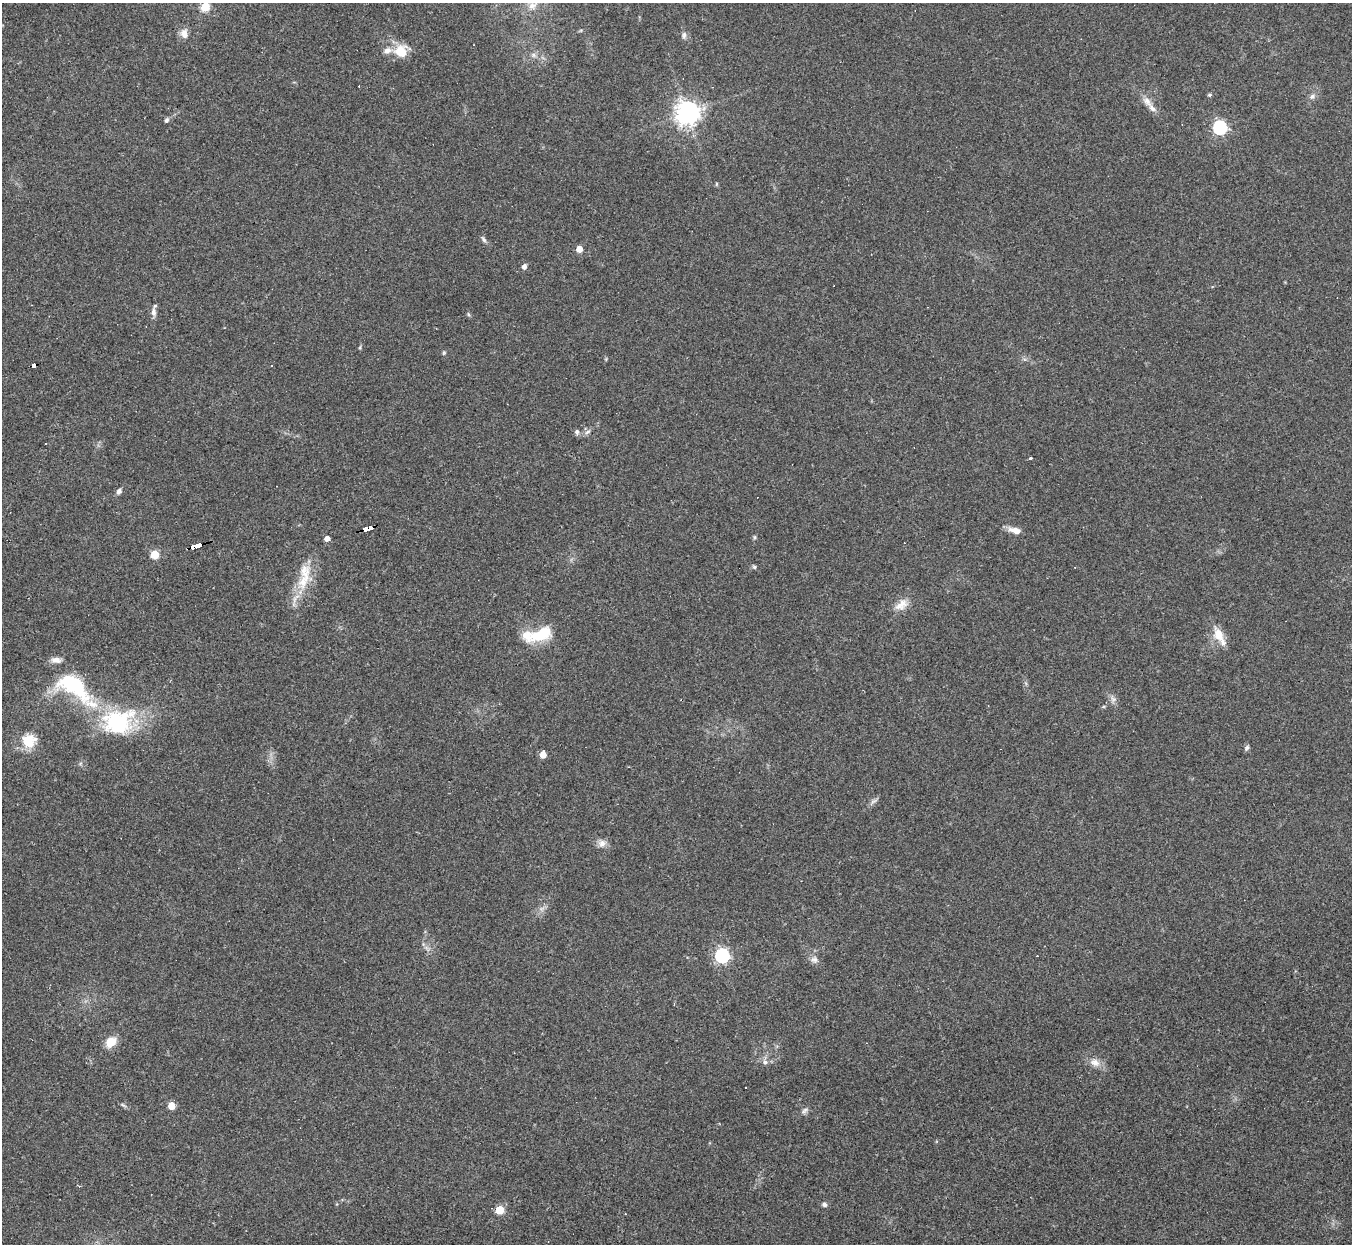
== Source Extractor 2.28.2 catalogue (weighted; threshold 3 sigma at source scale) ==
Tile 7 of 4 x 4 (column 3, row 2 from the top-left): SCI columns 2699-4048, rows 2754-3995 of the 5397 x 5383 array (HDU 1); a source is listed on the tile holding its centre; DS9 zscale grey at full resolution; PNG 1354 x 1246 px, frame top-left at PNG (2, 3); no overlay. Shown black and unused: <1% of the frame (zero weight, under 2 of 3 exposures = <1% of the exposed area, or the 3 px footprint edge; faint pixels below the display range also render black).
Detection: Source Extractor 2.28.2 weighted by HDU 2 'WHT'; one run over the whole footprint, this tile lists its part. Background 0.0637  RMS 0.0069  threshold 0.0311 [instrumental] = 3 sigma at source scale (4.5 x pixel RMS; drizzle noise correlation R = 1.50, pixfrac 1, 0.05/0.05 arcsec/px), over >= 5 px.
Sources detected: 64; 6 cosmic-ray / hot-pixel residue — not listed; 3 inside a brighter listed object's ellipse — not listed separately; the other 55 listed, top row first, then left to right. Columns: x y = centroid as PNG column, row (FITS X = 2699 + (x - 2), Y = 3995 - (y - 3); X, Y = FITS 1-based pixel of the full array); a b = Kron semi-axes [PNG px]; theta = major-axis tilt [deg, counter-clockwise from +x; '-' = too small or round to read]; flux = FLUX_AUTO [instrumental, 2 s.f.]
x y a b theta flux
532 5 13 9 26 5.9
205 7 5 5 - 36
184 34 12 9 -75 5.1
684 35 9 6 70 2.1
387 51 9 8 - 4
401 51 11 10 - 18
533 55 7 4 -90 1.6
1210 95 5 4 - 0.96
1312 96 8 6 55 2.2
1147 101 15 8 -51 5.2
687 113 7 7 - 640
166 120 6 6 - 1.4
1220 127 6 6 - 140
717 184 6 4 90 0.74
484 239 9 5 -54 1.8
579 249 5 4 - 12
524 267 5 5 - 3.3
153 312 11 7 -86 3.2
468 314 5 4 - 0.91
443 353 6 3 71 0.87
34 365 5 3 - 48
577 432 7 6 - 1.8
587 432 9 4 35 2
1031 458 3 3 - 12
119 491 7 6 - 2.1
367 529 9 4 14 140
1015 530 15 7 -17 5.9
755 537 6 4 -90 0.94
327 539 4 4 - 5.7
196 545 11 3 16 270
155 554 5 5 - 29
754 567 5 5 - 1.1
306 576 27 12 82 17
901 605 19 11 33 7.4
538 635 41 15 14 24
1219 636 29 11 -60 11
73 686 46 22 -36 62
1113 699 10 5 -54 2.4
118 722 41 31 18 63
29 741 20 18 18 14
1247 748 8 5 57 1.5
543 755 5 5 - 10
873 801 11 4 23 1.7
602 843 11 10 - 4
722 956 6 6 - 160
814 960 10 9 - 3.3
111 1042 12 9 38 11
765 1062 8 6 -1 2.3
1095 1062 14 11 -22 5.9
745 1087 2 2 - 0.65
123 1105 10 4 -33 1.3
171 1106 5 5 - 13
804 1111 10 6 53 2
824 1204 6 6 - 1.9
499 1210 5 5 - 31
Overlapping masked pixels (flux is a lower limit): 3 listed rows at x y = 34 365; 367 529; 196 545